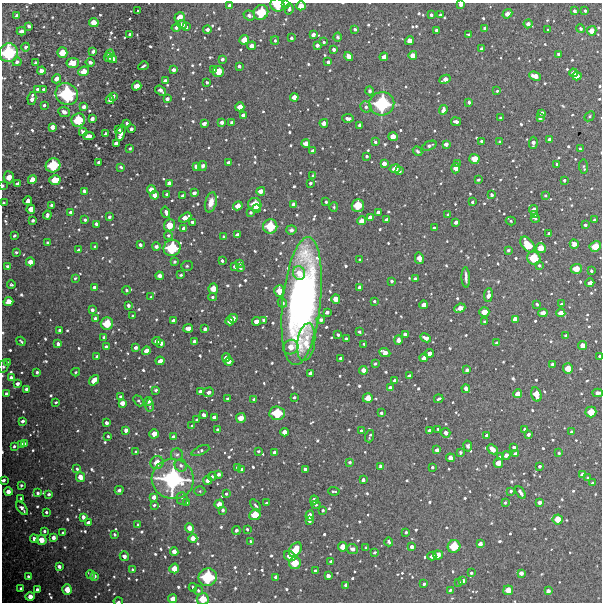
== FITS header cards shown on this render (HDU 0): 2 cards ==
NAXIS1  =                  600 / Width of image
NAXIS2  =                  600 / Height of image

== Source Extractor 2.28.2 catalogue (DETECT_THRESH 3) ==
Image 600 x 600 px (HDU 0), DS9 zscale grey, 1 PNG px = 1 image px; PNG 604 x 604 px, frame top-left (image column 1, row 600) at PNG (2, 3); each listed source drawn as its Kron ellipse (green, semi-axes under 4 px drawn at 4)
Background 12300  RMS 190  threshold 564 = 3 sigma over >= 5 px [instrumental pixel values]
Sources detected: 808; of the 808, the 500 brightest by FLUX_AUTO listed and drawn (308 fainter detections omitted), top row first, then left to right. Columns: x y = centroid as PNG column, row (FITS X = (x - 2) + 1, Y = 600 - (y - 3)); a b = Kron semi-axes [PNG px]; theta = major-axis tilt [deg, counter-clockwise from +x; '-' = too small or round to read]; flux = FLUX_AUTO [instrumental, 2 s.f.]
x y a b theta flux
285 4 4 3 - 4.4e+04
461 4 4 3 - 6.6e+04
277 5 7 6 - 3.1e+05
230 6 4 3 - 5.9e+04
301 6 5 4 - 1.2e+05
289 9 5 4 - 3.8e+04
138 11 3 2 - 1.9e+04
574 11 4 3 - 3.4e+04
585 11 3 3 - 2.3e+04
261 12 7 7 - 3.7e+05
507 14 5 4 - 7.9e+04
249 15 6 5 - 5.6e+04
431 15 4 3 - 3.3e+04
440 15 3 3 - 2.0e+04
16 16 4 3 - 5.1e+04
180 17 5 4 - 1.3e+05
94 23 5 4 - 1.4e+05
528 24 4 4 - 5.7e+04
182 25 5 4 - 9.2e+04
29 26 4 3 - 4.0e+04
176 27 5 4 - 4.8e+04
186 27 3 3 - 2.3e+04
485 28 3 3 - 2.8e+04
207 29 4 4 - 5.2e+04
355 29 3 3 - 2.6e+04
580 29 4 4 - 2.8e+04
436 30 3 3 - 2.8e+04
548 30 3 3 - 1.9e+04
21 31 4 3 - 4.7e+04
592 31 5 4 - 1.2e+05
130 34 3 3 - 3.1e+04
313 35 4 3 - 5.4e+04
469 35 4 3 - 2.8e+04
338 37 4 3 - 2.2e+04
291 38 3 3 - 2.8e+04
244 40 5 4 - 1.3e+05
275 41 4 3 - 2.1e+04
409 41 4 4 - 1.0e+05
324 42 3 3 - 2.1e+04
317 45 4 3 - 4.7e+04
252 46 4 4 - 7.3e+04
26 47 4 4 - 3.5e+04
334 49 3 3 - 4.1e+04
481 49 4 3 - 4.5e+04
93 51 4 3 - 4.1e+04
9 53 9 9 - 8.4e+05
62 53 5 5 - 2.0e+05
110 54 4 4 - 8.2e+04
558 54 3 3 - 3.1e+04
413 55 4 4 - 9.6e+04
349 56 5 4 - 9.9e+04
108 57 4 3 - 4.6e+04
384 57 4 4 - 7.5e+04
113 59 4 4 - 1.0e+05
222 59 3 3 - 3.2e+04
17 62 5 4 - 3.9e+04
90 62 4 4 - 4.7e+04
328 62 4 3 - 3.3e+04
35 63 3 3 - 2.7e+04
73 63 6 5 - 1.5e+05
143 66 5 2 - 2.2e+04
239 66 3 3 - 3.1e+04
173 70 4 4 - 6.0e+04
214 70 4 3 - 4.7e+04
41 71 4 4 - 8.3e+04
84 71 5 4 - 1.4e+05
218 71 6 5 - 2.1e+05
573 73 4 4 - 8.3e+04
535 76 6 4 -22 1.2e+05
577 76 4 4 - 9.7e+04
57 79 4 4 - 9.3e+04
445 79 6 4 27 7.6e+04
165 80 4 3 - 3.6e+04
207 82 3 3 - 2.2e+04
137 86 5 4 - 1.3e+05
37 89 3 3 - 2.8e+04
44 90 4 4 - 5.5e+04
161 90 6 4 -35 5.4e+04
370 91 4 4 - 3.3e+04
497 91 3 3 - 2.0e+04
67 94 11 10 - 1.0e+06
113 96 4 3 - 3.4e+04
294 97 4 4 - 9.5e+04
32 99 7 4 81 7.4e+04
167 99 4 4 - 4.8e+04
110 100 4 4 - 5.7e+04
469 102 4 3 - 3.1e+04
382 104 12 12 - 8.9e+05
44 105 3 3 - 2.7e+04
84 107 4 3 - 5.0e+04
240 107 4 4 - 1.2e+05
366 107 6 5 - 3.9e+04
443 110 5 4 - 6.0e+04
64 112 6 4 -23 6.8e+04
542 113 4 3 - 4.6e+04
243 115 4 3 - 5.0e+04
589 116 6 4 43 1.9e+04
348 118 5 3 - 5.8e+04
500 118 3 3 - 2.4e+04
540 118 4 3 - 3.7e+04
92 119 4 3 - 5.4e+04
78 120 7 6 - 4.1e+05
222 122 4 3 - 4.9e+04
231 122 3 3 - 3.2e+04
456 122 5 3 - 5.3e+04
127 123 3 3 - 3.0e+04
204 123 4 3 - 5.6e+04
324 123 4 4 - 8.0e+04
360 125 4 4 - 4.1e+04
52 127 4 4 - 7.1e+04
119 129 3 3 - 3.3e+04
131 129 3 3 - 3.5e+04
83 132 4 4 - 5.2e+04
121 133 8 4 73 1.1e+05
106 134 4 3 - 4.4e+04
89 136 5 4 - 8.6e+04
393 137 4 4 - 1.1e+05
550 139 4 4 - 6.5e+04
481 141 3 3 - 2.1e+04
375 142 4 3 - 2.6e+04
499 142 4 3 - 1.9e+04
116 143 4 3 - 6.1e+04
306 143 4 4 - 8.4e+04
533 143 6 3 85 6.1e+04
446 144 4 4 - 5.5e+04
429 146 7 4 22 4.2e+04
130 148 3 3 - 2.0e+04
580 149 4 4 - 2.5e+04
313 151 4 4 - 5.4e+04
418 151 5 3 - 2.5e+04
367 156 3 3 - 2.4e+04
474 159 5 5 - 1.6e+05
99 162 3 3 - 3.2e+04
229 163 3 3 - 4.0e+04
457 163 3 2 - 2.2e+04
384 164 4 4 - 6.8e+04
557 164 3 3 - 2.9e+04
53 165 7 7 - 4.9e+05
196 166 4 4 - 5.0e+04
203 166 5 3 - 5.5e+04
583 166 7 4 -84 2.3e+04
121 167 4 3 - 2.8e+04
456 168 5 4 - 1.1e+05
395 169 5 4 - 1.4e+05
399 171 4 3 - 3.5e+04
313 176 4 4 - 2.2e+04
9 177 6 5 - 1.4e+05
32 180 5 4 - 1.3e+05
55 180 6 5 - 2.2e+05
478 180 4 3 - 2.1e+04
564 180 3 3 - 2.5e+04
169 183 4 4 - 6.4e+04
310 183 3 3 - 2.7e+04
17 184 4 3 - 3.6e+04
3 186 3 2 - 2.4e+04
151 190 4 4 - 1.0e+05
84 191 4 3 - 4.4e+04
261 191 4 4 - 9.0e+04
194 193 4 4 - 5.6e+04
167 194 4 3 - 3.4e+04
154 195 4 4 - 8.1e+04
491 195 4 3 - 3.3e+04
545 195 4 4 - 2.1e+04
183 196 4 3 - 3.4e+04
28 201 4 4 - 7.7e+04
211 202 10 5 76 1.2e+05
326 202 3 3 - 2.2e+04
472 202 3 3 - 2.3e+04
3 203 3 3 - 2.4e+04
255 204 6 6 - 2.9e+05
294 204 4 4 - 5.1e+04
51 205 3 3 - 3.1e+04
358 205 6 6 - 2.7e+05
238 206 5 4 - 1.1e+05
334 207 5 4 - 2.0e+04
31 209 4 4 - 1.2e+05
257 209 4 4 - 1.2e+05
534 210 4 4 - 9.1e+04
71 212 3 3 - 4.5e+04
166 212 6 4 -74 4.7e+04
250 212 4 3 - 2.5e+04
378 212 4 3 - 3.9e+04
47 215 4 3 - 4.2e+04
448 215 3 3 - 2.5e+04
534 215 4 3 - 3.5e+04
109 217 3 3 - 3.0e+04
370 217 4 3 - 5.8e+04
185 218 6 4 29 1.2e+05
535 218 4 3 - 2.4e+04
33 220 3 3 - 3.3e+04
85 220 4 4 - 2.7e+04
387 220 4 4 - 5.7e+04
594 220 3 3 - 2.2e+04
362 221 4 4 - 9.1e+04
511 221 5 4 - 2.1e+04
193 222 4 3 - 4.7e+04
456 222 4 3 - 4.6e+04
96 224 4 3 - 4.1e+04
169 225 6 5 - 1.9e+05
585 225 3 3 - 2.4e+04
270 226 7 7 - 3.6e+05
184 228 4 4 - 4.4e+04
434 228 3 3 - 2.4e+04
291 230 5 4 - 2.9e+04
549 233 3 3 - 2.5e+04
168 235 5 4 - 2.3e+04
237 235 4 4 - 5.9e+04
14 236 3 3 - 2.3e+04
224 237 4 4 - 2.0e+04
48 243 3 3 - 2.8e+04
574 244 4 4 - 8.5e+04
140 245 4 3 - 3.9e+04
527 245 9 5 -50 3.0e+05
156 246 4 4 - 4.5e+04
595 246 6 5 - 2.1e+05
95 247 3 3 - 2.0e+04
172 248 8 8 - 4.9e+05
541 248 5 5 - 1.4e+05
78 250 4 3 - 3.6e+04
508 250 3 3 - 2.2e+04
16 252 3 3 - 2.1e+04
419 258 6 4 -75 1.1e+05
534 258 7 6 - 3.1e+05
360 260 3 3 - 2.9e+04
222 261 3 3 - 2.6e+04
30 262 4 4 - 9.6e+04
174 262 4 3 - 2.5e+04
239 263 4 3 - 3.8e+04
539 265 3 3 - 2.2e+04
7 266 4 4 - 2.7e+04
187 266 6 5 - 2.2e+04
235 266 3 3 - 2.9e+04
241 268 3 3 - 1.9e+04
576 269 5 5 - 1.7e+05
591 271 3 3 - 2.1e+04
299 273 7 6 - 1.3e+05
181 275 3 3 - 2.2e+04
159 276 4 4 - 7.0e+04
466 277 10 3 -87 5.2e+04
75 278 3 3 - 2.0e+04
415 279 3 3 - 2.7e+04
391 281 3 3 - 2.7e+04
590 283 4 3 - 6.0e+04
11 285 4 3 - 2.5e+04
94 287 3 3 - 3.5e+04
359 287 3 3 - 3.8e+04
213 289 5 5 - 1.5e+05
127 290 4 4 - 2.1e+04
279 291 6 5 - 1.5e+05
488 295 7 4 83 8.0e+04
151 297 3 3 - 1.9e+04
212 297 4 3 - 2.0e+04
336 299 4 4 - 1.1e+05
302 301 64 19 84 6.0e+06
374 301 3 3 - 2.2e+04
8 302 5 4 - 1.4e+05
282 303 5 4 - 4.7e+04
537 304 3 3 - 2.3e+04
561 304 3 3 - 2.2e+04
128 305 4 3 - 4.0e+04
424 305 4 4 - 8.0e+04
460 308 6 4 24 1.1e+05
92 310 4 3 - 4.1e+04
327 312 4 3 - 4.1e+04
484 312 5 4 - 1.4e+05
543 313 4 4 - 8.0e+04
561 313 4 4 - 9.0e+04
133 316 3 3 - 2.3e+04
233 318 4 4 - 7.2e+04
95 319 4 4 - 6.0e+04
515 319 4 4 - 6.8e+04
263 320 3 3 - 2.6e+04
321 320 4 4 - 3.7e+04
173 321 4 3 - 4.1e+04
230 321 4 4 - 8.2e+04
256 321 4 4 - 8.0e+04
484 322 3 3 - 2.7e+04
107 324 6 6 - 2.8e+05
188 328 5 4 - 9.1e+04
205 329 4 3 - 4.4e+04
59 330 3 3 - 2.8e+04
359 332 3 3 - 2.3e+04
405 334 4 3 - 4.7e+04
338 335 3 3 - 2.9e+04
566 336 3 3 - 3.2e+04
104 338 3 3 - 3.4e+04
426 338 6 4 -25 7.4e+04
346 339 3 3 - 2.6e+04
398 340 5 4 - 8.0e+04
21 341 5 3 - 1.9e+04
157 341 4 4 - 7.6e+04
194 341 3 3 - 3.0e+04
306 342 19 9 82 2.2e+05
161 343 4 4 - 5.9e+04
497 343 4 3 - 4.6e+04
58 344 4 3 - 4.0e+04
364 344 3 3 - 1.9e+04
582 345 4 4 - 9.0e+04
106 347 4 3 - 3.4e+04
291 347 8 7 - 1.5e+05
136 348 4 3 - 3.8e+04
146 351 4 4 - 9.3e+04
385 353 6 4 -24 9.9e+04
429 353 4 4 - 6.7e+04
97 356 3 3 - 2.6e+04
600 356 4 3 - 4.6e+04
226 358 4 4 - 7.5e+04
340 358 3 3 - 3.1e+04
424 358 4 4 - 6.2e+04
160 361 4 4 - 7.4e+04
8 362 3 3 - 2.1e+04
229 362 4 4 - 7.6e+04
375 364 3 3 - 1.9e+04
553 364 3 3 - 4.1e+04
3 366 6 5 - 2.8e+04
568 369 5 5 - 1.6e+05
363 370 4 4 - 6.9e+04
467 370 4 3 - 3.3e+04
37 372 3 3 - 2.6e+04
76 372 4 3 - 1.9e+04
310 373 4 3 - 5.2e+04
409 376 4 3 - 4.4e+04
11 378 4 3 - 5.2e+04
94 380 6 4 52 1.5e+05
395 380 4 3 - 3.6e+04
17 384 4 3 - 4.9e+04
390 387 4 4 - 4.2e+04
27 389 4 4 - 5.6e+04
466 389 4 3 - 7.6e+04
156 390 3 3 - 2.6e+04
200 392 4 3 - 4.5e+04
209 392 5 4 - 6.0e+04
598 393 5 4 - 6.3e+04
6 394 4 3 - 2.6e+04
518 394 4 4 - 9.3e+04
536 394 7 5 -75 1.9e+05
120 397 4 3 - 3.0e+04
294 397 4 3 - 2.6e+04
227 398 3 3 - 2.4e+04
368 398 5 5 - 1.4e+05
254 399 4 3 - 3.4e+04
439 399 5 3 - 3.1e+04
139 401 6 3 -49 2.2e+04
148 401 4 4 - 5.7e+04
56 402 3 3 - 2.2e+04
122 403 4 4 - 8.4e+04
150 406 6 3 -90 2.1e+04
591 412 5 5 - 1.9e+05
277 413 7 6 - 3.8e+05
381 413 3 3 - 3.2e+04
203 415 4 3 - 5.5e+04
214 417 4 4 - 4.8e+04
241 418 5 4 - 1.3e+05
197 420 3 3 - 3.0e+04
22 421 4 3 - 4.2e+04
106 423 4 3 - 4.1e+04
192 426 4 3 - 2.0e+04
217 429 4 4 - 2.4e+04
438 429 3 3 - 2.3e+04
524 429 3 3 - 2.3e+04
126 430 4 4 - 5.9e+04
429 430 4 3 - 3.8e+04
361 431 3 3 - 2.2e+04
284 432 4 4 - 7.9e+04
572 432 3 3 - 3.4e+04
446 433 5 4 - 5.9e+04
154 434 4 4 - 1.1e+05
528 434 4 3 - 4.3e+04
487 435 3 3 - 3.1e+04
108 436 3 3 - 2.0e+04
370 436 6 3 73 2.5e+04
173 437 4 4 - 5.1e+04
25 443 4 3 - 2.8e+04
21 444 4 4 - 4.2e+04
14 446 4 3 - 2.4e+04
468 446 5 4 - 3.6e+04
514 447 4 3 - 4.5e+04
492 449 6 4 -44 1.1e+05
437 450 4 3 - 5.6e+04
200 451 9 4 23 2.9e+04
258 451 3 3 - 2.1e+04
136 452 3 3 - 2.6e+04
274 452 4 3 - 4.0e+04
460 452 3 3 - 2.8e+04
559 453 3 3 - 1.9e+04
515 454 4 4 - 5.4e+04
177 455 6 6 - 3.4e+04
506 455 4 3 - 6.3e+04
500 456 3 3 - 2.1e+04
450 458 4 4 - 8.7e+04
350 462 3 3 - 2.6e+04
157 463 7 6 - 1.6e+05
498 463 5 4 - 1.2e+05
181 465 6 6 - 4.4e+04
380 466 4 3 - 2.3e+04
540 466 3 3 - 2.7e+04
237 467 4 3 - 3.4e+04
432 467 3 3 - 2.1e+04
77 469 4 3 - 2.1e+04
242 469 3 3 - 4.1e+04
305 469 4 3 - 3.6e+04
218 474 4 3 - 4.0e+04
582 475 4 4 - 7.2e+04
212 476 4 3 - 2.1e+04
80 477 5 4 - 1.1e+05
588 478 3 3 - 2.2e+04
173 479 21 20 - 1.7e+06
3 480 4 3 - 3.9e+04
208 480 4 4 - 6.4e+04
363 480 4 3 - 4.6e+04
592 483 3 3 - 1.9e+04
21 485 3 3 - 2.4e+04
119 490 4 3 - 4.2e+04
200 491 5 4 - 1.9e+04
334 491 5 3 - 2.1e+04
511 491 3 3 - 2.6e+04
8 492 4 4 - 8.7e+04
521 492 7 3 -57 5.4e+04
38 493 3 3 - 3.0e+04
49 494 3 3 - 3.3e+04
226 494 3 3 - 2.0e+04
154 497 4 4 - 6.4e+04
21 498 3 3 - 2.3e+04
182 498 6 5 - 3.1e+04
314 500 4 4 - 7.3e+04
187 502 4 4 - 4.9e+04
539 502 4 3 - 4.7e+04
266 503 3 3 - 3.0e+04
505 503 4 3 - 1.9e+04
219 504 5 4 - 1.1e+05
154 505 3 3 - 2.1e+04
255 505 7 4 -54 2.7e+04
316 505 4 4 - 2.1e+04
22 508 8 4 -53 5.2e+04
223 510 3 3 - 2.8e+04
323 510 3 3 - 2.2e+04
46 512 3 3 - 2.4e+04
255 515 6 5 - 2.2e+05
310 516 5 4 - 1.0e+05
83 517 4 3 - 5.9e+04
558 519 5 5 - 1.7e+05
309 521 3 3 - 4.3e+04
88 523 4 4 - 5.6e+04
138 525 4 3 - 2.6e+04
189 528 5 4 - 1.1e+05
247 529 3 3 - 1.9e+04
44 531 3 3 - 2.7e+04
236 531 4 3 - 4.0e+04
406 532 3 3 - 2.4e+04
63 533 3 3 - 2.7e+04
114 534 3 3 - 2.3e+04
53 537 4 4 - 5.4e+04
193 538 4 4 - 9.7e+04
34 539 4 4 - 5.4e+04
41 540 5 5 - 1.5e+05
251 542 3 3 - 3.1e+04
389 542 4 3 - 3.1e+04
480 544 4 4 - 6.0e+04
454 546 6 6 - 2.8e+05
343 547 5 4 - 1.3e+05
412 547 4 4 - 5.4e+04
366 548 3 3 - 2.6e+04
352 549 5 5 - 5.5e+04
295 550 8 5 55 2.7e+05
174 552 4 4 - 7.8e+04
375 552 3 3 - 2.0e+04
438 555 5 4 - 1.2e+05
124 556 5 4 - 6.3e+04
290 556 6 5 - 1.3e+05
432 556 4 4 - 6.5e+04
331 562 3 3 - 3.0e+04
295 563 6 6 - 2.4e+05
59 566 4 3 - 4.8e+04
174 568 5 4 - 1.3e+05
132 570 3 3 - 2.1e+04
315 570 3 3 - 2.8e+04
471 573 3 3 - 2.4e+04
521 573 4 4 - 6.4e+04
91 574 4 3 - 2.8e+04
94 576 4 3 - 4.5e+04
328 576 4 4 - 6.2e+04
28 577 4 3 - 5.0e+04
208 577 9 9 - 5.7e+05
276 577 4 3 - 5.1e+04
463 581 4 3 - 3.6e+04
459 582 3 3 - 2.2e+04
424 584 3 3 - 3.0e+04
346 585 4 3 - 4.6e+04
193 587 4 3 - 3.1e+04
21 589 4 3 - 4.8e+04
37 589 4 3 - 3.7e+04
67 590 5 4 - 1.6e+05
198 590 5 4 - 2.5e+04
450 590 3 3 - 2.7e+04
508 590 5 5 - 1.4e+05
548 591 4 4 - 5.4e+04
30 597 4 4 - 1.0e+05
173 599 4 4 - 9.5e+04
203 599 6 6 - 2.2e+05
118 602 5 2 - 2.2e+04
At the frame edge (FLAGS 8, measured only in part): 13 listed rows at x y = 285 4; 461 4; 277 5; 301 6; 9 53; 3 186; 3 203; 600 356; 3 366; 598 393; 3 480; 203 599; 118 602
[308 fainter detections neither listed nor drawn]

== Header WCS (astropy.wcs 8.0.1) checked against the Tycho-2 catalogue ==
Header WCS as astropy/WCSLIB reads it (CRVAL/CRPIX/CD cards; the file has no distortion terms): RA---TAN/DEC--TAN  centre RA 07:16:38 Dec -62:21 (109.16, -62.34 deg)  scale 2 arcsec/px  FOV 20.0' x 20.0'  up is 0 deg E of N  parity normal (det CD < 0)
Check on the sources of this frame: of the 60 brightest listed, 7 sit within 3.0 arcsec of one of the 7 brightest Tycho-2 stars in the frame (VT <= 12.20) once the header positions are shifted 1.28 arcsec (1.16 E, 0.55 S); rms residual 1.16 arcsec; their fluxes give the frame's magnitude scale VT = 26.04 - 2.5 log10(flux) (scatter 0.29 mag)
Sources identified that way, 7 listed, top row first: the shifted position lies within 3.0 arcsec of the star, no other Tycho-2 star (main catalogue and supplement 1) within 6.0 arcsec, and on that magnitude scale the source's flux lands within +1.5 / -3 mag of the star's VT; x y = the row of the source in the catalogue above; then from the Tycho-2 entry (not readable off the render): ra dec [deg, ICRS J2000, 3 dp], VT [Tycho-2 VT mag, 2 dp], TYC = Tycho-2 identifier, HIP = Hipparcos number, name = IAU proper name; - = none
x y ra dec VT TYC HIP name
277 5 109.186 -62.178 12.08 8913-179-1 - -
9 53 109.506 -62.205 11.70 8913-141-1 - -
67 94 109.437 -62.228 11.33 8913-182-1 - -
382 104 109.062 -62.233 10.77 8913-240-1 - -
270 226 109.195 -62.302 12.20 8913-411-1 - -
173 479 109.312 -62.442 9.89 8913-570-1 - -
208 577 109.271 -62.497 11.65 8913-900-1 - -